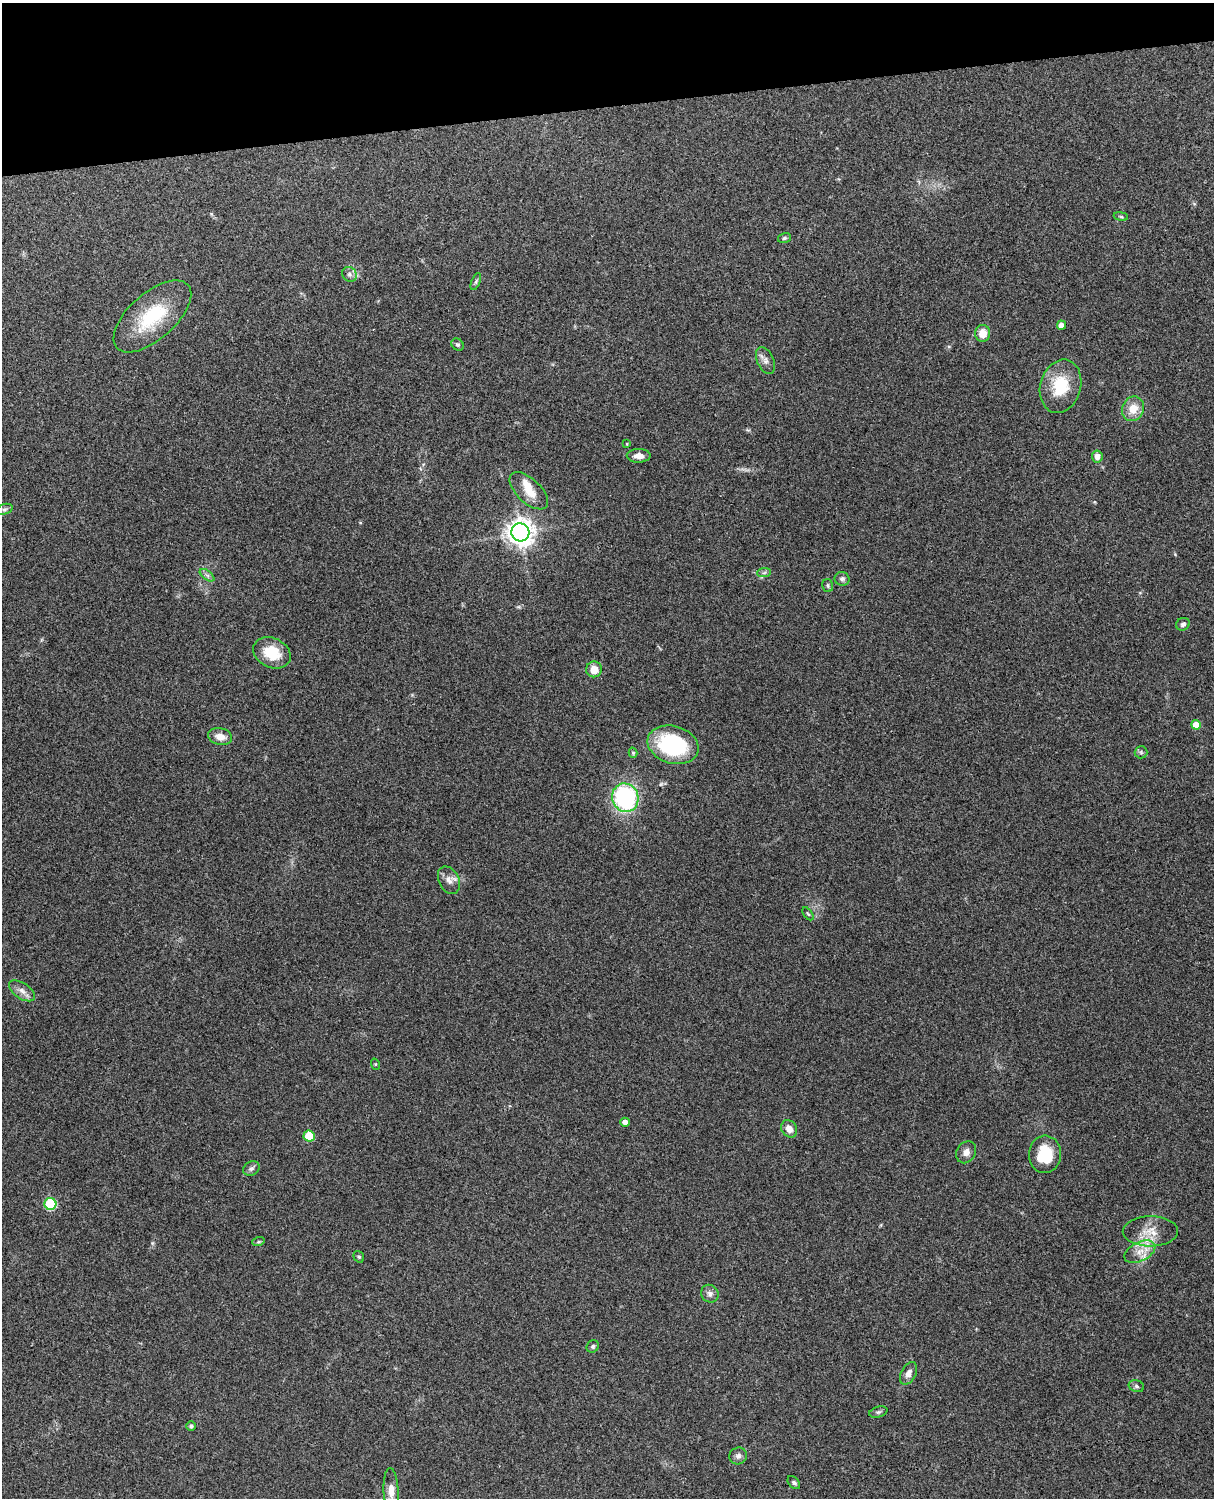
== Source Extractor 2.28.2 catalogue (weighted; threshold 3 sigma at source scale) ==
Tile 3 of 4 x 3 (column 3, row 1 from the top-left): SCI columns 2545-3756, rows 3157-4652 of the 5089 x 4930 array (HDU 1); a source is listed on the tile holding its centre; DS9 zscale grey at full resolution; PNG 1216 x 1500 px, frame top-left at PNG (2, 3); each listed source drawn as its Kron ellipse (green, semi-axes under 4 px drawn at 4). Shown black and unused: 7% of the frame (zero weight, under 3 of 4 exposures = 6% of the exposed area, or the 3 px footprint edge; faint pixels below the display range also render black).
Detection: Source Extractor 2.28.2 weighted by HDU 2 'WHT'; one run over the whole footprint, this tile lists its part. Background 0.221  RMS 0.0084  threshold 0.0377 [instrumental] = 3 sigma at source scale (4.5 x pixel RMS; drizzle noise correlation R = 1.50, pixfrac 1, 0.05/0.05 arcsec/px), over >= 5 px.
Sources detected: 55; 1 inside a brighter listed object's ellipse — not listed separately; the other 54 listed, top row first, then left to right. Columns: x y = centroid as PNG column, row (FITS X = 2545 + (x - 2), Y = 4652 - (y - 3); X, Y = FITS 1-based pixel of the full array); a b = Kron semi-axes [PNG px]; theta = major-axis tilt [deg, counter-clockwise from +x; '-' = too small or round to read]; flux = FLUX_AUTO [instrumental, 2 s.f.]
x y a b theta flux
1121 216 7 3 -9 1
784 238 6 5 - 1.4
349 274 8 7 - 2.7
476 282 9 4 69 1.6
152 316 47 23 42 50
1061 325 4 4 - 4.9
983 333 8 7 - 10
457 344 7 5 -41 1.8
765 361 14 8 -66 4.6
1061 386 27 20 73 31
1133 409 12 10 68 12
627 444 4 2 - 0.56
639 456 12 7 1 6.3
1097 456 6 5 - 4.6
529 491 24 12 -43 13
4 509 8 5 18 2.3
520 532 9 9 - 780
764 573 7 4 2 1.6
207 575 8 4 -36 2.3
842 579 7 7 - 2.5
828 585 6 5 - 1.4
1183 624 7 6 - 2.7
272 653 19 14 -26 22
594 669 8 8 - 9.3
1196 725 5 4 - 11
220 736 12 8 -13 7.9
673 745 26 18 -17 84
1141 752 6 6 - 1.7
633 753 5 4 - 1.4
625 798 14 13 - 110
449 880 15 10 -62 6.2
808 914 7 3 -54 1.1
22 991 15 7 -34 5.6
375 1064 6 3 -72 0.85
625 1122 4 4 - 4.3
789 1129 9 7 -55 6.1
309 1136 5 5 - 26
966 1152 11 9 58 4.9
1045 1154 19 16 86 29
251 1168 8 7 - 2.6
50 1204 6 6 - 58
1150 1231 27 15 0 16
258 1242 6 4 18 1.2
1140 1252 17 9 27 10
359 1257 6 5 - 1.3
710 1294 9 8 - 3.3
593 1346 6 5 - 1.5
908 1373 12 7 61 4.3
1136 1386 8 6 -17 1.9
878 1412 9 5 15 1.7
191 1426 5 5 - 1.6
738 1456 9 8 - 3.1
794 1482 7 5 -48 1.7
391 1492 24 7 -87 8.8
Isophote crosses this tile's border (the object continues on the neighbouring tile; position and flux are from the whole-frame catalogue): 1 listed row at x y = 391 1492